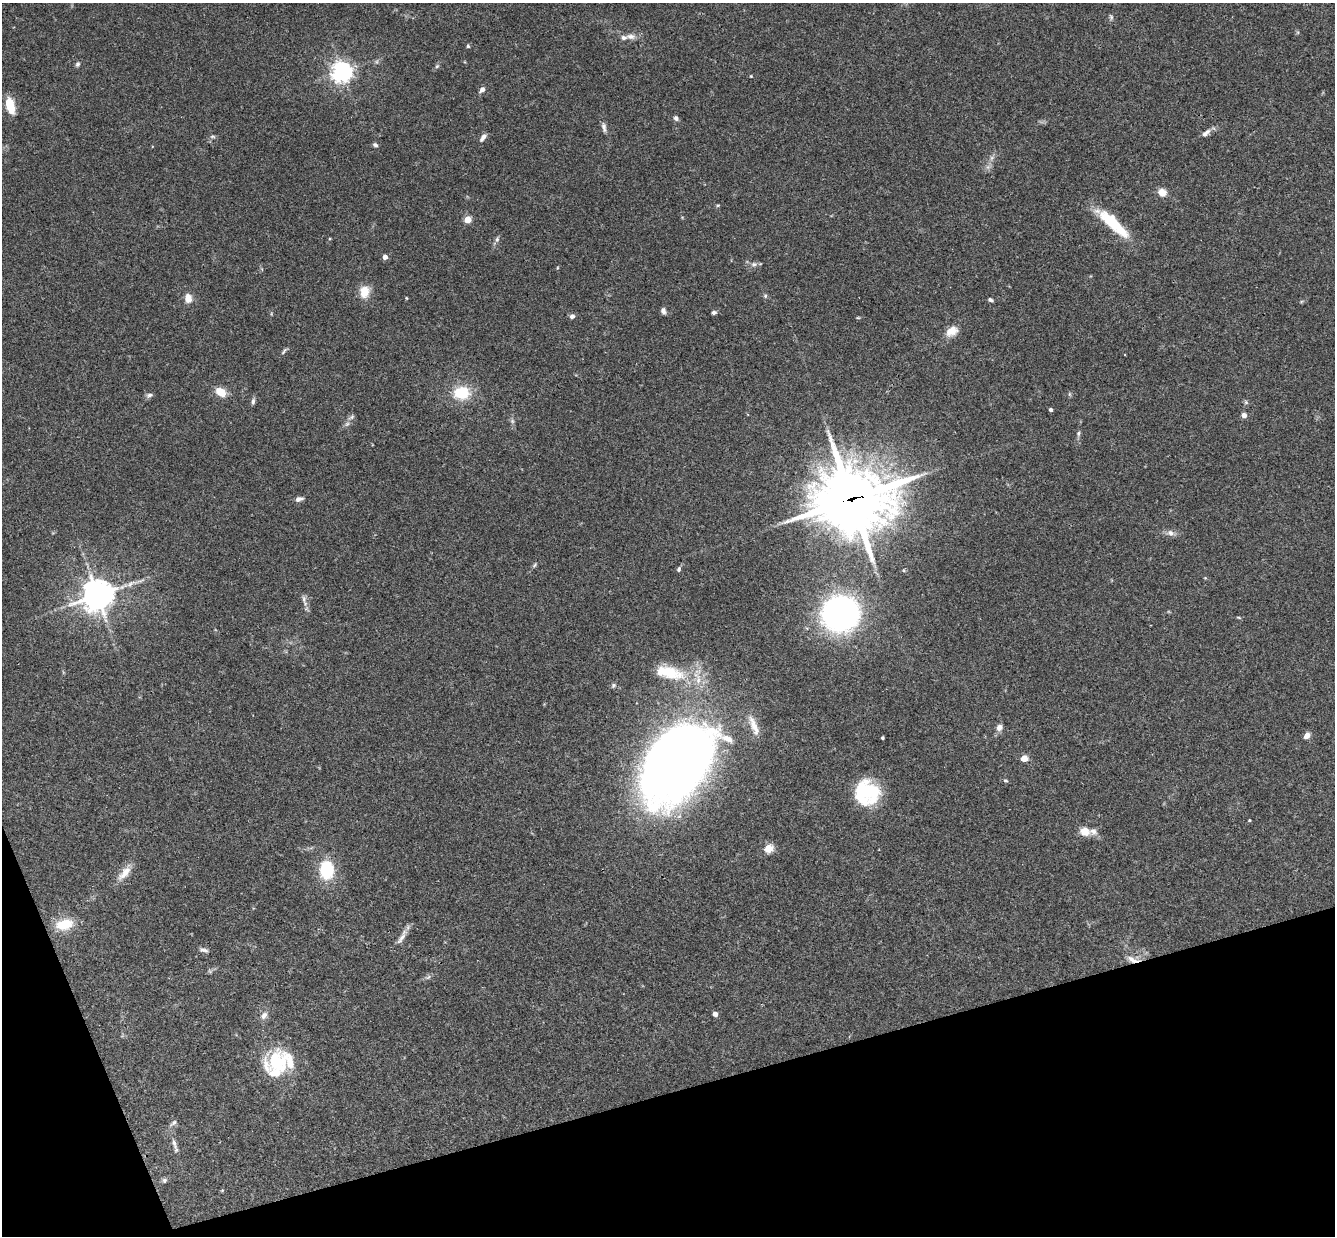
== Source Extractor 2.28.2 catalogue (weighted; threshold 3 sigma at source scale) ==
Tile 14 of 4 x 4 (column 2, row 4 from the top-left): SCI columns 1392-2724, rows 295-1528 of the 5447 x 5401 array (HDU 1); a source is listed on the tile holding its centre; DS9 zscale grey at full resolution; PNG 1337 x 1238 px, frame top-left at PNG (2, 3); no overlay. Shown black and unused: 14% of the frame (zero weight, under 3 of 4 exposures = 6% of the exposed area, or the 3 px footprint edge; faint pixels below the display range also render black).
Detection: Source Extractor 2.28.2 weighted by HDU 2 'WHT'; one run over the whole footprint, this tile lists its part. Background 0.0844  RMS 0.0034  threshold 0.0153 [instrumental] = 3 sigma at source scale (4.5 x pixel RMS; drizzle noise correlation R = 1.50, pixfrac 1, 0.05/0.05 arcsec/px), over >= 5 px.
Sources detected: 88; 7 inside a brighter listed object's ellipse — not listed separately; the other 81 listed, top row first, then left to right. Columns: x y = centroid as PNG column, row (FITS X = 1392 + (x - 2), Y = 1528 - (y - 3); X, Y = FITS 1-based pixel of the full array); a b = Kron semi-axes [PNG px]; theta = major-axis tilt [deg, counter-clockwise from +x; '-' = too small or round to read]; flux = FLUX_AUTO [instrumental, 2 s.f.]
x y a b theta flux
1111 17 8 5 -69 0.64
631 36 14 7 -2 2.1
468 46 5 4 - 0.48
78 64 7 6 - 0.76
437 66 7 4 45 0.58
342 72 7 7 - 180
751 76 4 4 - 0.26
482 90 8 5 49 1.2
10 106 17 8 -75 7.2
676 118 7 5 -59 0.88
604 127 14 6 -80 1.3
1207 131 8 7 - 1.2
213 136 9 4 0 0.62
483 137 11 5 54 1.4
375 145 6 5 - 0.9
991 158 7 4 71 0.82
1162 192 8 8 - 3.5
718 205 5 4 - 0.39
467 220 4 4 - 7.8
1113 223 44 11 -42 16
497 239 8 6 74 0.84
385 257 4 4 - 2.2
754 264 8 6 13 1.1
364 292 13 10 80 5.4
765 296 5 5 - 0.54
188 298 12 8 -81 2.7
406 298 5 3 - 0.26
990 300 6 5 - 0.67
663 311 8 6 -78 1.1
714 312 5 4 - 0.82
572 316 6 5 - 1.1
858 318 6 3 -18 0.3
952 331 17 11 37 3.8
284 351 11 4 55 0.69
221 392 10 7 -37 5.9
461 393 17 14 5 11
1069 394 6 4 -71 0.43
149 395 9 5 12 0.89
253 401 8 5 81 0.87
1246 402 6 5 - 0.57
1051 410 4 3 - 0.83
1244 415 4 4 - 2.3
351 417 10 5 28 0.88
512 421 6 5 - 0.62
1078 433 7 5 86 0.71
299 499 10 5 13 1.3
852 499 31 26 3 1600
1170 533 10 8 -28 1.6
534 565 6 4 86 0.48
679 569 7 5 70 0.61
97 595 11 10 - 430
304 599 11 6 -83 1.2
840 613 24 22 -2 130
1239 617 6 3 -19 0.33
669 672 43 17 -13 15
613 685 7 5 47 0.66
754 726 27 8 -67 3.6
999 727 8 7 - 1.8
1307 736 7 5 51 2.2
882 738 3 3 - 0.47
1024 758 5 4 - 6.2
676 763 89 55 51 300
1005 781 6 5 - 0.53
867 793 25 24 - 22
1249 820 4 3 - 0.32
1085 832 13 11 -15 3.6
769 849 5 5 - 13
327 870 15 11 -88 18
125 873 22 10 50 4.1
64 924 21 12 11 8.7
402 937 25 6 60 2.3
204 950 12 5 -11 1
1131 959 13 8 -42 2.3
428 977 8 4 37 0.68
715 1014 4 4 - 2
264 1015 11 8 56 1.8
277 1062 33 25 -72 18
174 1123 10 5 38 0.97
174 1144 19 5 -75 1.8
164 1180 7 6 - 0.83
222 1190 5 4 - 0.32
Overlapping masked pixels (flux is a lower limit): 2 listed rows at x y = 852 499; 1131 959